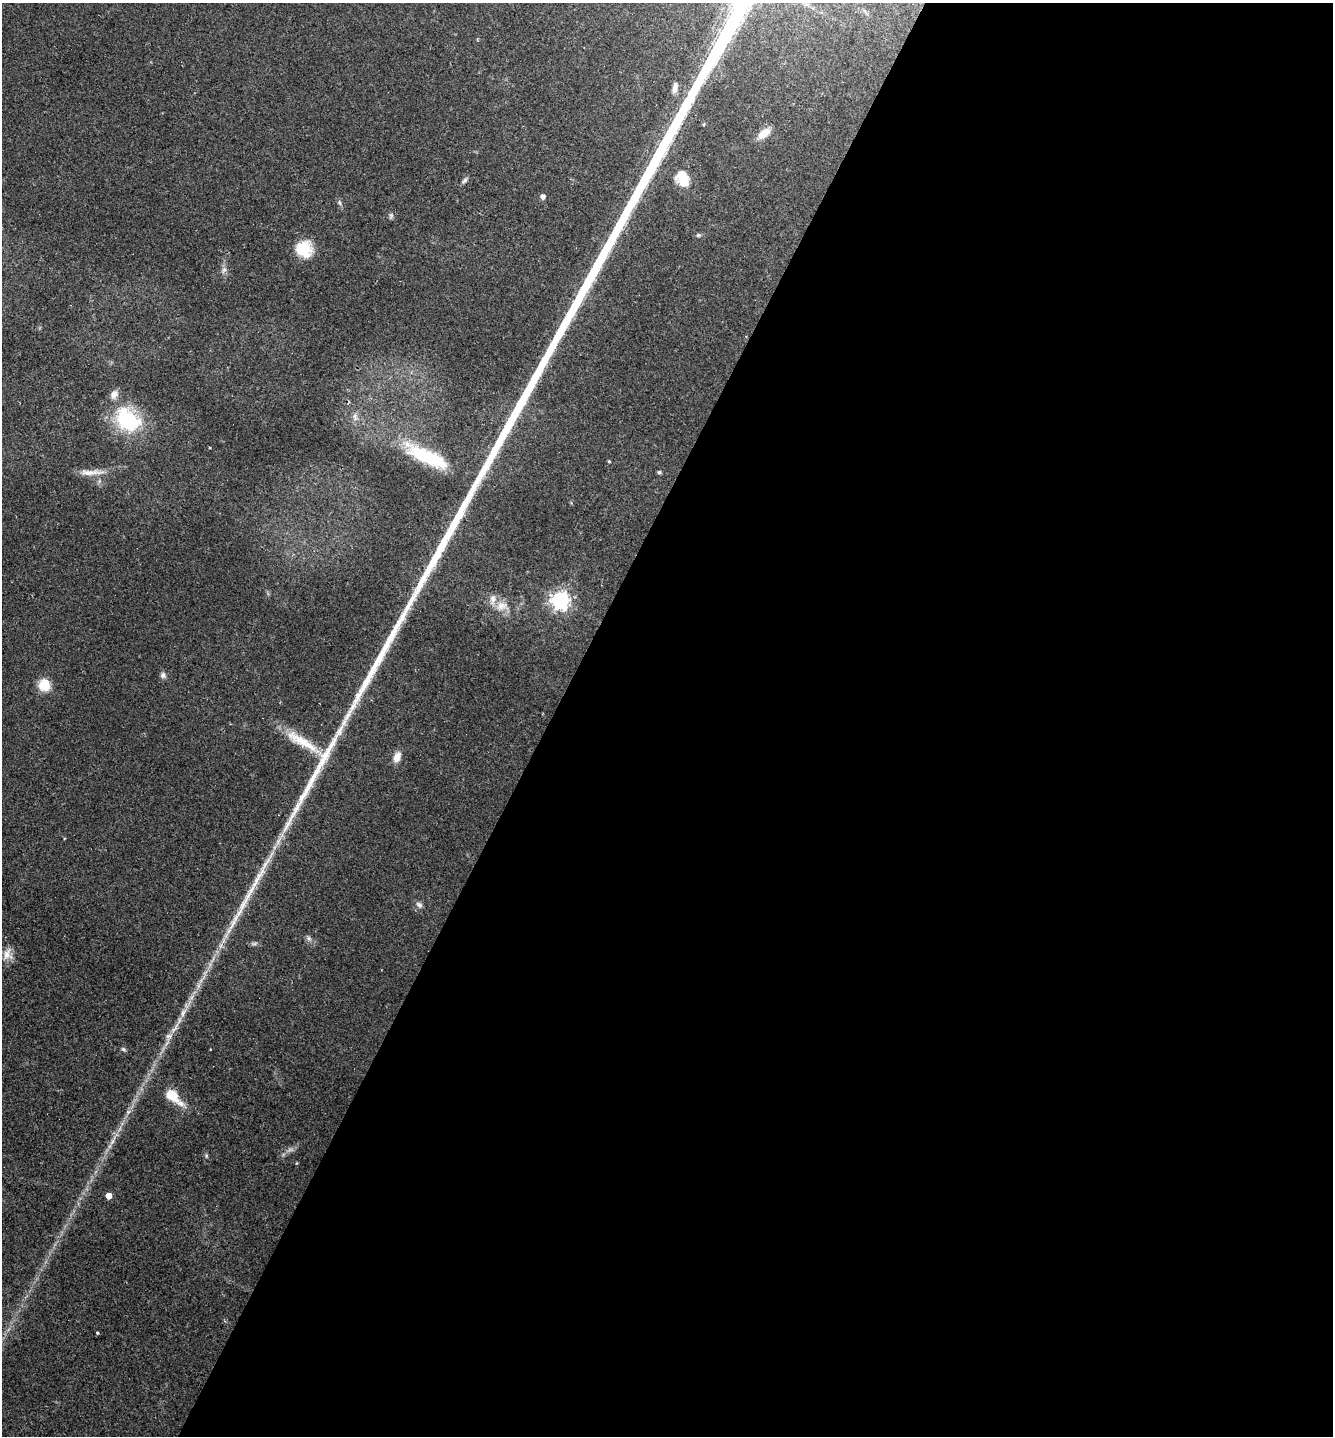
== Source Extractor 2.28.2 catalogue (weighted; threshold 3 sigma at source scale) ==
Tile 12 of 4 x 4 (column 4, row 3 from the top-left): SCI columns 4273-5603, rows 1446-2879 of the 5765 x 5746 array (HDU 1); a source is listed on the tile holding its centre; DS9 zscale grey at full resolution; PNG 1335 x 1438 px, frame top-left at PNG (2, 3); no overlay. Shown black and unused: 59% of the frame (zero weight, under 2 of 3 exposures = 1% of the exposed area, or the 3 px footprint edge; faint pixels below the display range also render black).
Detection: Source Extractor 2.28.2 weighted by HDU 2 'WHT'; one run over the whole footprint, this tile lists its part. Background 0.0567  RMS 0.0073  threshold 0.0329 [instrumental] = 3 sigma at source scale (4.5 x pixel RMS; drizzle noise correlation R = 1.50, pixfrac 1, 0.05/0.05 arcsec/px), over >= 5 px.
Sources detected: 39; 1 inside a brighter object's white glare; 1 long thin detection or spike segment (spike, bleed or trail) — not listed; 2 inside a brighter listed object's ellipse — not listed separately; the other 35 listed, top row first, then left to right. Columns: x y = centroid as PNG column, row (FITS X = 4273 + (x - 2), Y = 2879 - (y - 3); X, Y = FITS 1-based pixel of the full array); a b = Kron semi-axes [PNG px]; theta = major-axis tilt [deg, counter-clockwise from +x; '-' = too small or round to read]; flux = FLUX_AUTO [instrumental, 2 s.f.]
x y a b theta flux
675 88 14 6 80 4.1
764 133 16 8 36 9
683 179 21 14 -66 14
465 181 8 5 49 1.8
543 197 5 4 - 3.6
339 203 7 5 -69 1.5
391 215 7 6 - 1.5
304 249 17 16 - 22
224 270 9 6 73 2.7
355 416 12 6 -86 3.2
127 420 36 26 -39 51
422 455 41 17 -26 44
609 461 4 3 - 0.72
91 472 37 6 1 8
659 472 4 4 - 1.4
493 598 12 8 -78 4.5
560 600 7 7 - 320
502 606 19 10 19 8.1
163 675 8 7 - 2.2
44 685 13 12 - 14
302 741 56 11 -31 23
397 757 13 8 69 6.3
419 905 9 6 -45 2.4
309 938 7 6 - 1.8
254 943 9 4 8 1.6
7 954 16 12 -84 6.4
183 1013 17 6 65 5.4
174 1029 13 5 50 3.8
123 1049 7 4 -36 1.3
172 1096 13 6 -43 25
128 1112 5 5 - 1.4
112 1142 8 4 46 2
206 1156 6 4 73 0.92
109 1196 4 4 - 10
98 1333 3 3 - 2.5